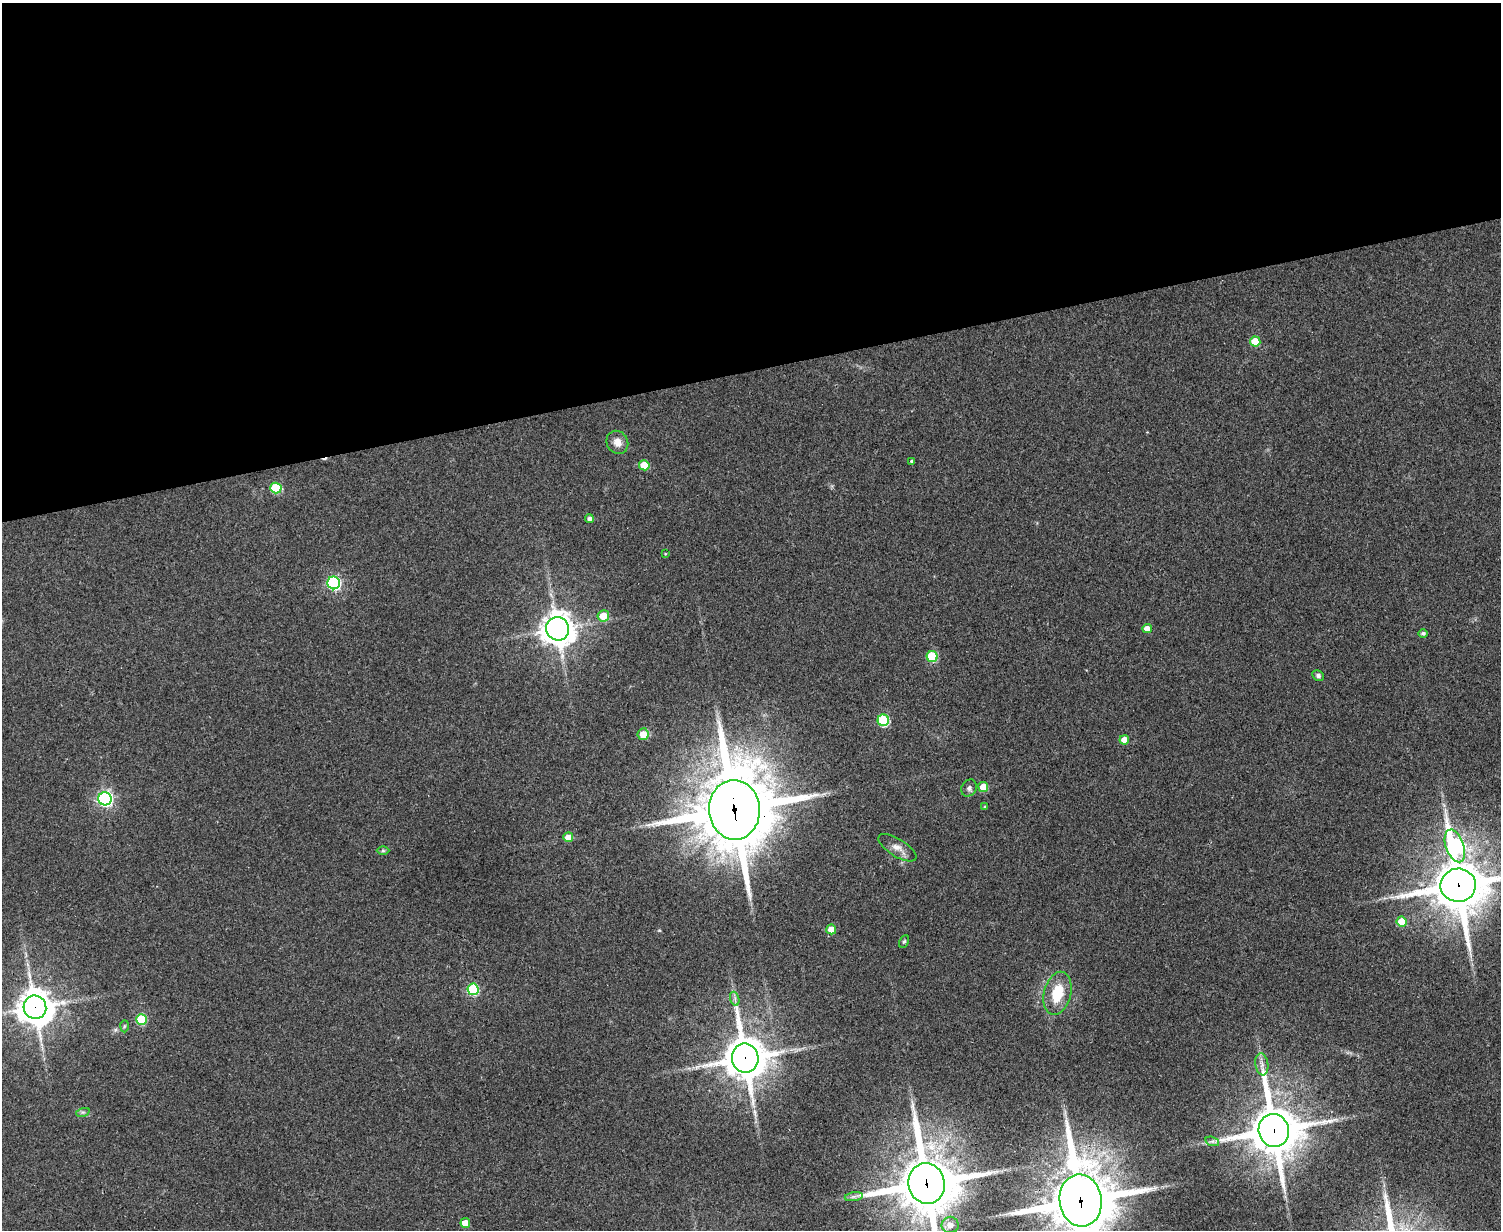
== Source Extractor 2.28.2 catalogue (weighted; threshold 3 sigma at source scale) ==
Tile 2 of 3 x 4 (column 2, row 1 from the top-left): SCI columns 1659-3157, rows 3689-4916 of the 4918 x 4927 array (HDU 1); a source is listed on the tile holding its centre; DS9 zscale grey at full resolution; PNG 1503 x 1232 px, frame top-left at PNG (2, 3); each listed source drawn as its Kron ellipse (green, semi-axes under 4 px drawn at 4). Shown black and unused: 30% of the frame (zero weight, under 3 of 4 exposures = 2% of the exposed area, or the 3 px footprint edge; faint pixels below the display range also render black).
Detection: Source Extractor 2.28.2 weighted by HDU 2 'WHT'; one run over the whole footprint, this tile lists its part. Background 0.0787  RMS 0.0057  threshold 0.0256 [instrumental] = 3 sigma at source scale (4.5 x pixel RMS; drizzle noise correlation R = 1.50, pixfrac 1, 0.05/0.05 arcsec/px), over >= 5 px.
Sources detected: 47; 1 cosmic-ray / hot-pixel residue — neither listed nor drawn; the other 46 listed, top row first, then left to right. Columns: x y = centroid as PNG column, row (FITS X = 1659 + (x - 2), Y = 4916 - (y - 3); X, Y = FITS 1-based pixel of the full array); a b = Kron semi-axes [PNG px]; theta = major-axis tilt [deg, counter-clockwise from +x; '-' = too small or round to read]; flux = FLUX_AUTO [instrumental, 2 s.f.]
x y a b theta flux
1255 341 5 5 - 13
617 442 12 10 -58 4.7
911 461 3 3 - 1.7
644 465 5 5 - 17
276 488 5 5 - 27
589 519 4 4 - 2.3
665 554 4 3 - 0.4
334 583 6 6 - 100
603 616 6 5 - 9.9
558 629 12 11 - 770
1147 629 5 4 - 6.3
1423 633 4 4 - 1.4
932 656 5 5 - 33
1318 676 6 5 - 1.6
883 720 6 5 - 52
643 734 6 5 - 8.1
1124 740 5 4 - 7.7
983 787 5 5 - 12
969 788 9 7 58 2
105 799 6 6 - 160
985 807 3 3 - 0.71
734 810 30 25 -86 5600
568 837 5 5 - 6.8
1455 846 17 9 -70 130
897 848 22 9 -32 4.9
383 851 6 4 0 1
1458 885 18 16 3 3000
1402 922 5 5 - 14
831 929 5 5 - 8
904 941 7 4 62 0.91
473 989 6 5 - 41
1057 993 22 13 75 17
735 999 7 4 -73 1.4
35 1007 12 11 - 1100
141 1019 5 5 - 31
124 1026 6 4 88 0.77
745 1058 14 13 - 1800
1262 1064 11 6 -82 2.9
83 1112 7 4 17 1.2
1274 1130 16 15 - 2800
1212 1141 7 4 -17 1.4
927 1183 20 18 -76 3900
854 1197 9 4 9 1.7
1081 1201 26 21 -81 4200
465 1223 5 5 - 7.9
950 1225 8 8 - 4.6
Overlapping masked pixels (flux is a lower limit): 7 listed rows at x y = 734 810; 1458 885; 35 1007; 745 1058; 1274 1130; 927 1183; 1081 1201
Isophote crosses this tile's border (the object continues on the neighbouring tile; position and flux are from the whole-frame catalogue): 3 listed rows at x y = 1458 885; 927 1183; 1081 1201